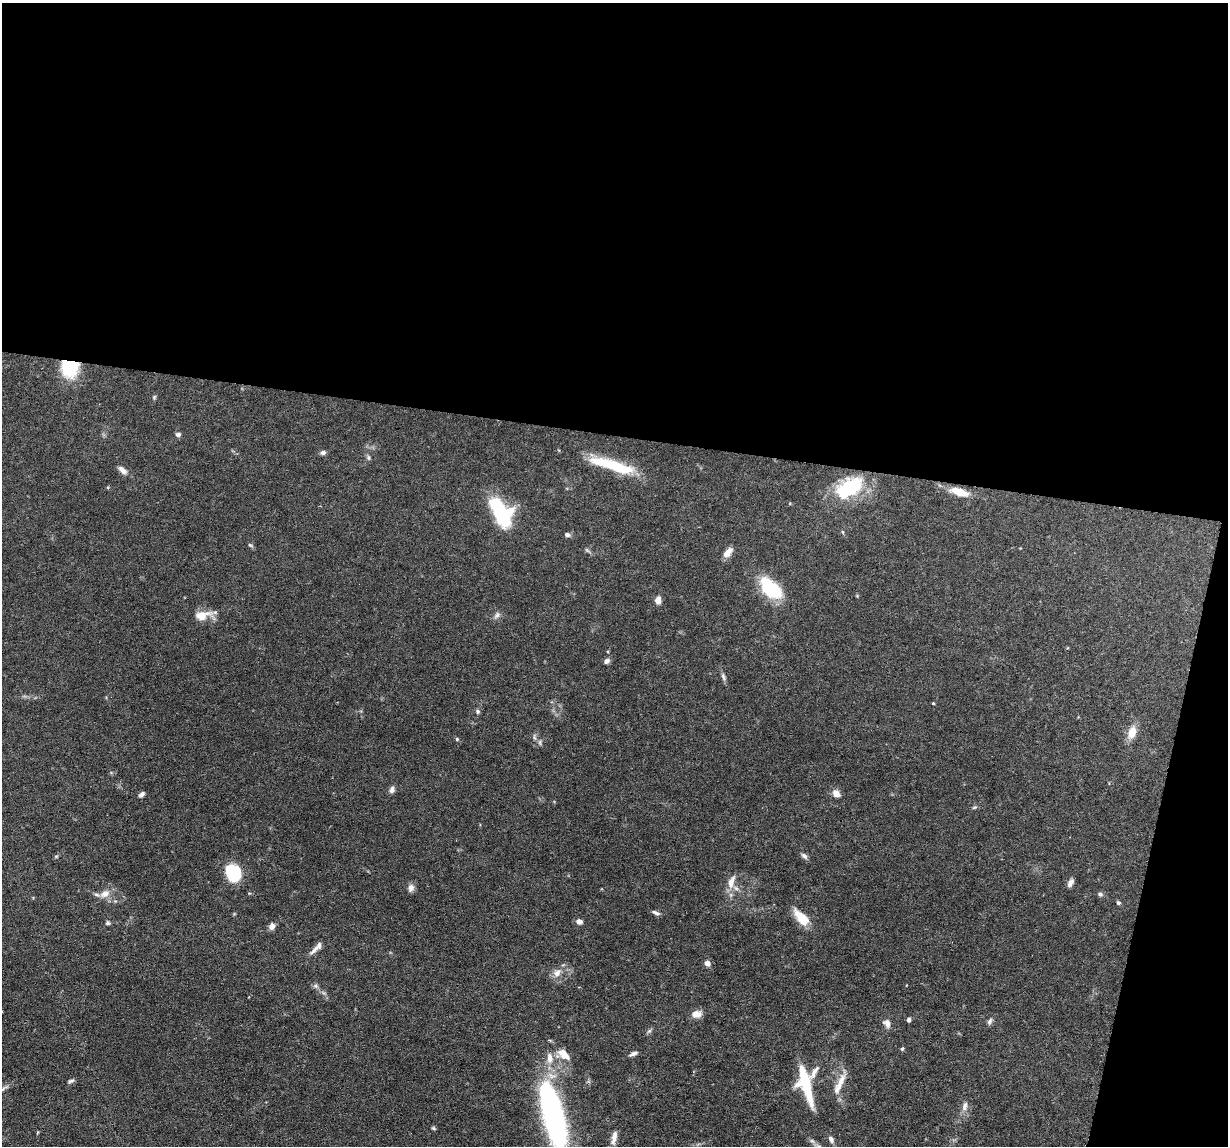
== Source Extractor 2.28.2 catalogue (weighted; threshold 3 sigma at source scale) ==
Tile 4 of 4 x 4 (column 4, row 1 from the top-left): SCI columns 3681-4906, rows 3548-4691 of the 4906 x 4927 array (HDU 1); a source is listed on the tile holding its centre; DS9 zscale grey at full resolution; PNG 1230 x 1148 px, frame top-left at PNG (2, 3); no overlay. Shown black and unused: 41% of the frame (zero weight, under 3 of 6 exposures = <1% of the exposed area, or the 3 px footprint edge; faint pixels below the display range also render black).
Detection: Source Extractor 2.28.2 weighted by HDU 2 'WHT'; one run over the whole footprint, this tile lists its part. Background 0.0968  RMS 0.0042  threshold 0.0172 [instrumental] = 3 sigma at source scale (4.09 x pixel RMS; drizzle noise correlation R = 1.36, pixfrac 0.8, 0.05/0.05 arcsec/px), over >= 5 px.
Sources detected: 68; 1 too faint to see at this stretch — not listed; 1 inside a brighter listed object's ellipse — not listed separately; the other 66 listed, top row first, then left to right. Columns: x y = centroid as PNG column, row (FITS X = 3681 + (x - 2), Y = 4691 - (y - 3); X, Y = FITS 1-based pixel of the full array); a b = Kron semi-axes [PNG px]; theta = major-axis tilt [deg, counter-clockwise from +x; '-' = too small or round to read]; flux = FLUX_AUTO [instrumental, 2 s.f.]
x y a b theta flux
70 367 18 17 - 21
154 397 6 5 - 0.57
178 434 6 5 - 1.3
323 453 7 6 - 1.1
368 457 6 6 - 0.86
612 465 57 11 -16 20
122 470 14 7 -43 2
849 488 32 17 30 26
960 492 21 8 -17 7
501 512 36 19 -58 27
567 535 7 5 -13 1.1
250 545 8 4 -35 0.62
728 552 14 7 49 2.9
770 589 22 12 -45 28
658 600 6 5 - 3.6
202 615 23 11 14 5.6
497 615 11 6 60 1.3
607 661 7 5 35 1.3
723 677 11 5 -79 1.1
933 703 4 3 - 0.33
478 711 7 6 - 0.76
1132 732 14 9 74 5.2
534 737 9 4 -77 0.78
457 739 5 5 - 0.48
540 742 6 4 -90 0.76
392 790 9 6 65 1.4
836 793 10 8 -43 2.5
142 794 8 5 41 1.1
974 807 7 4 19 0.57
56 856 5 5 - 0.47
804 856 9 5 -39 1.2
233 873 12 10 -71 32
731 882 19 8 73 3.9
1070 883 12 6 60 1.6
411 888 10 8 77 1.7
105 894 14 9 22 3.6
1100 894 7 5 -14 0.84
1118 903 5 5 - 0.73
656 913 11 5 -22 1.2
801 918 25 10 -47 7
579 921 6 5 - 2.2
107 923 6 5 - 0.76
272 926 8 6 64 1.9
314 950 19 6 48 2
707 963 7 6 - 2
557 973 11 9 55 2.7
315 986 6 4 18 0.74
696 1014 13 9 7 2.9
908 1020 4 4 - 1.2
990 1021 9 6 59 1.1
887 1023 11 8 -66 2.2
649 1031 8 4 44 0.74
902 1049 5 4 - 0.58
563 1054 19 10 -43 5.2
633 1054 11 4 20 1.3
550 1058 15 9 -87 3.8
814 1072 21 6 60 2.7
71 1081 9 4 19 0.82
841 1082 25 8 64 5
805 1084 39 11 -75 21
4 1088 16 4 33 1.2
965 1106 13 6 75 1.9
553 1115 61 17 -76 120
434 1128 6 4 -22 0.52
614 1138 19 7 79 2.6
831 1139 8 6 -63 1.5
Overlapping masked pixels (flux is a lower limit): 1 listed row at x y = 70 367
Isophote crosses this tile's border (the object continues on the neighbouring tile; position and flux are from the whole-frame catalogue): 1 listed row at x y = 553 1115